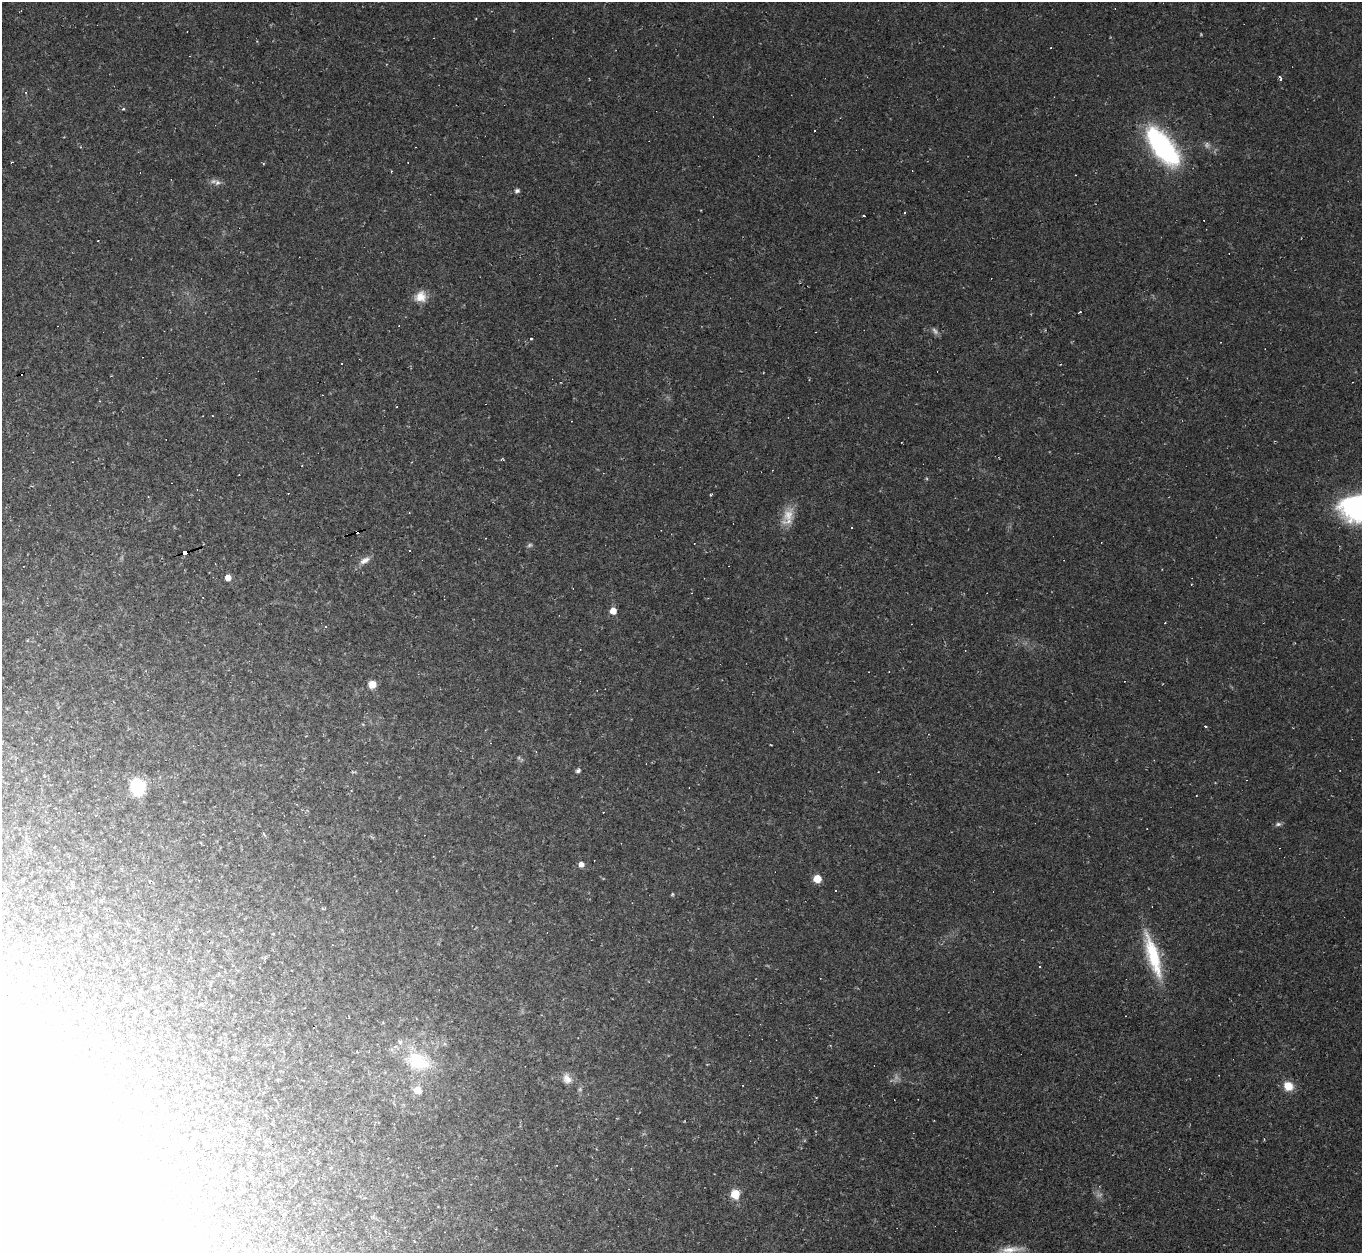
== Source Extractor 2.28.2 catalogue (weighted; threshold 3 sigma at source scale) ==
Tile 7 of 4 x 4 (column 3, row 2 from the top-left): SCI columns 2719-4078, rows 2775-4025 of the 5437 x 5422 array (HDU 1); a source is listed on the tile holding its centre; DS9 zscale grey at full resolution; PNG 1364 x 1255 px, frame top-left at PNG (2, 2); no overlay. Shown black and unused: <1% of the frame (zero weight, under 2 of 3 exposures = <1% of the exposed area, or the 3 px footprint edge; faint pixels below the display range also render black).
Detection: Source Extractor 2.28.2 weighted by HDU 2 'WHT'; one run over the whole footprint, this tile lists its part. Background 0.052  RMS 0.007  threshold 0.0317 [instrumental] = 3 sigma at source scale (4.5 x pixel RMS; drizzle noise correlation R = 1.50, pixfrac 1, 0.05/0.05 arcsec/px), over >= 5 px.
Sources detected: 71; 3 too faint to see at this stretch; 6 inside a brighter object's white glare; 18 cosmic-ray / hot-pixel residue — not listed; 1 inside a brighter listed object's ellipse — not listed separately; the other 43 listed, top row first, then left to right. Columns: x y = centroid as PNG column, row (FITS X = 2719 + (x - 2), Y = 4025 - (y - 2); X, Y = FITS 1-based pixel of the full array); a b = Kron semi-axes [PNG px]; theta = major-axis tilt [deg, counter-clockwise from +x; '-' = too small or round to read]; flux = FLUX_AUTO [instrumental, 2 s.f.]
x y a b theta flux
1281 79 4 3 - 0.96
26 92 4 3 - 0.51
814 131 3 2 - 0.54
1207 145 8 7 - 2.2
1162 146 46 20 -52 100
11 162 3 2 - 0.67
217 182 8 8 - 2.9
517 191 6 5 - 1.8
905 212 4 2 - 0.55
420 297 15 14 - 8.9
531 339 3 3 - 0.73
341 364 2 2 - 0.62
397 407 2 2 - 0.58
212 416 2 2 - 0.45
502 459 5 3 - 0.71
711 495 4 3 - 0.87
1358 508 35 25 1 120
788 515 24 14 65 11
852 527 3 2 - 1
409 551 3 3 - 4.7
185 552 6 3 16 92
365 560 15 8 31 4.6
228 578 6 6 - 5
613 611 5 5 - 8
1165 623 3 2 - 0.44
326 626 4 3 - 0.65
372 684 7 7 - 8.6
1205 727 3 3 - 1.7
578 771 5 4 - 2.1
137 787 11 9 -78 49
1278 824 9 5 7 1.8
581 864 6 6 - 3.6
817 879 6 6 - 12
150 881 3 2 - 0.48
836 891 3 3 - 3
1153 956 59 14 -73 40
234 1057 5 3 - 0.67
418 1061 36 23 -24 36
567 1079 13 10 -57 5.2
1288 1086 10 9 - 11
417 1090 9 8 - 7.6
735 1194 6 6 - 19
1011 1250 31 8 8 9.7
Overlapping masked pixels (flux is a lower limit): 1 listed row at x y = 185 552
Isophote crosses this tile's border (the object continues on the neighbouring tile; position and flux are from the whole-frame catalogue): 2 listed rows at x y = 1358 508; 1011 1250
Unlisted compact peaks at least as high as the median listed source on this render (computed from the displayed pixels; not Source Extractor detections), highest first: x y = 123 109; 672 894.